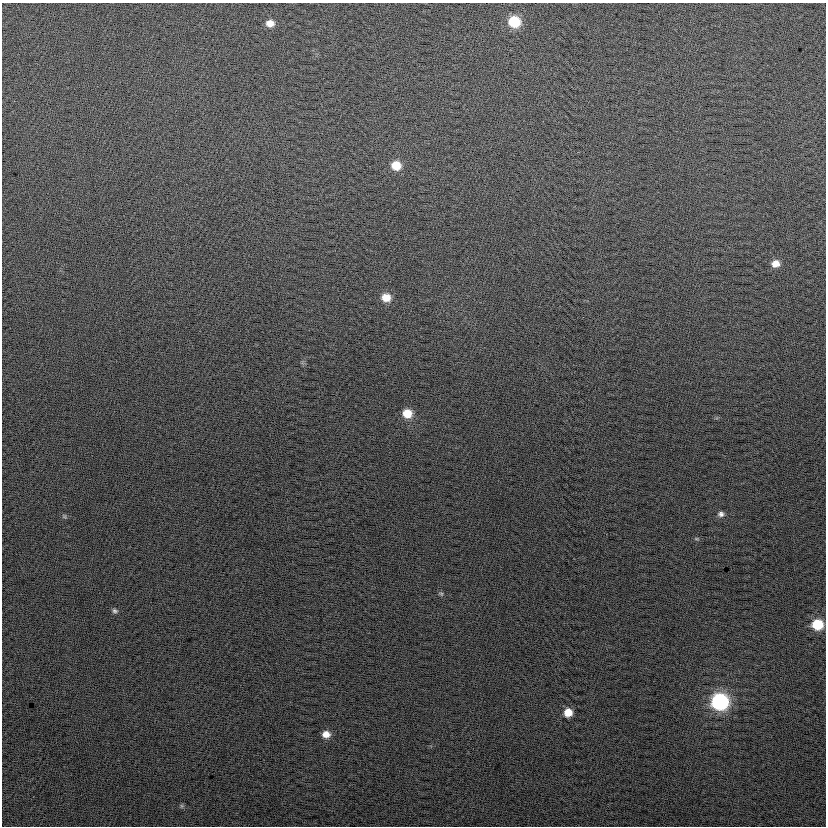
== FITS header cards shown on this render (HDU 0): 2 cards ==
NAXIS1  =                  824
NAXIS2  =                  824

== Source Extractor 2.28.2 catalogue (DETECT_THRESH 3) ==
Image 824 x 824 px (HDU 0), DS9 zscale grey, 1 PNG px = 1 image px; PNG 828 x 828 px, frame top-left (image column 1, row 824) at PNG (2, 3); no overlay
Background 22.9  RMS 14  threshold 42.5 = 3 sigma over >= 5 px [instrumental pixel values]
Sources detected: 16; all 16 listed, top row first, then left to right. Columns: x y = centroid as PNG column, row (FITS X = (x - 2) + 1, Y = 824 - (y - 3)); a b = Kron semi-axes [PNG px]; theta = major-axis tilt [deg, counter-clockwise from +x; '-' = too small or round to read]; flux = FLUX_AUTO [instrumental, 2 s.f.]
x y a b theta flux
514 22 9 8 - 44000
270 23 8 7 - 9000
396 165 9 8 - 19000
775 264 8 7 - 9400
386 297 9 8 - 15000
407 413 9 8 - 18000
721 514 8 7 - 3600
64 516 6 4 -45 1500
696 539 7 3 0 1200
441 594 6 5 - 1600
115 611 7 6 - 2300
818 624 9 8 - 38000
720 702 10 9 - 200000
568 712 7 7 - 14000
326 734 8 7 - 8800
182 806 6 5 - 1600